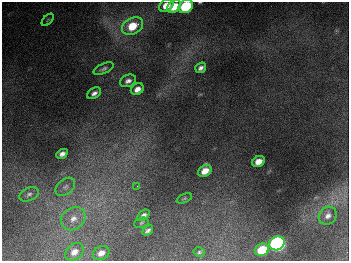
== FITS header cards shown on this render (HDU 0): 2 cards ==
NAXIS1  =                  347
NAXIS2  =                  259

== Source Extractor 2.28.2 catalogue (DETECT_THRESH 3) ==
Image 347 x 259 px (HDU 0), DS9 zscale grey, 1 PNG px = 1 image px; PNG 351 x 263 px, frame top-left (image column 1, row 259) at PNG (2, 2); each listed source drawn as its Kron ellipse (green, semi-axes under 4 px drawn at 4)
Background 674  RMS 50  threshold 151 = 3 sigma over >= 5 px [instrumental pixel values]
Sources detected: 27; all 27 listed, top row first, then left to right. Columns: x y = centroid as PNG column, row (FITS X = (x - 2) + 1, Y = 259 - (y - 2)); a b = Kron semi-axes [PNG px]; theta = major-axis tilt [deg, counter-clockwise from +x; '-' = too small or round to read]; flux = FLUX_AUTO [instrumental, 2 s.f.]
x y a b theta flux
166 6 8 5 33 4.2e+04
186 6 8 6 35 2.6e+05
174 7 7 5 32 6.5e+04
48 20 7 3 45 3.0e+03
133 26 11 8 29 9.2e+04
201 68 6 4 37 1.2e+04
104 69 11 5 23 9.0e+03
128 81 8 6 23 1.5e+04
137 89 7 5 33 2.3e+04
94 93 8 5 32 1.3e+04
62 154 6 4 29 1.5e+04
258 161 7 5 30 3.4e+04
205 171 7 5 31 3.9e+04
137 186 3 3 - 2.5e+03
65 187 11 7 39 1.6e+04
29 194 10 6 23 1.2e+04
184 198 8 4 23 4.4e+03
143 215 7 4 40 1.2e+04
328 216 10 8 44 1.8e+04
73 219 13 10 39 3.6e+04
141 223 7 5 20 5.2e+03
148 230 6 4 40 9.2e+03
277 243 8 6 27 1.1e+06
262 250 7 6 - 1.2e+05
74 252 10 7 39 2.6e+04
199 252 6 4 -12 5.3e+03
101 253 8 6 28 2.3e+04
At the frame edge (FLAGS 8, measured only in part): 1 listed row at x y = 186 6